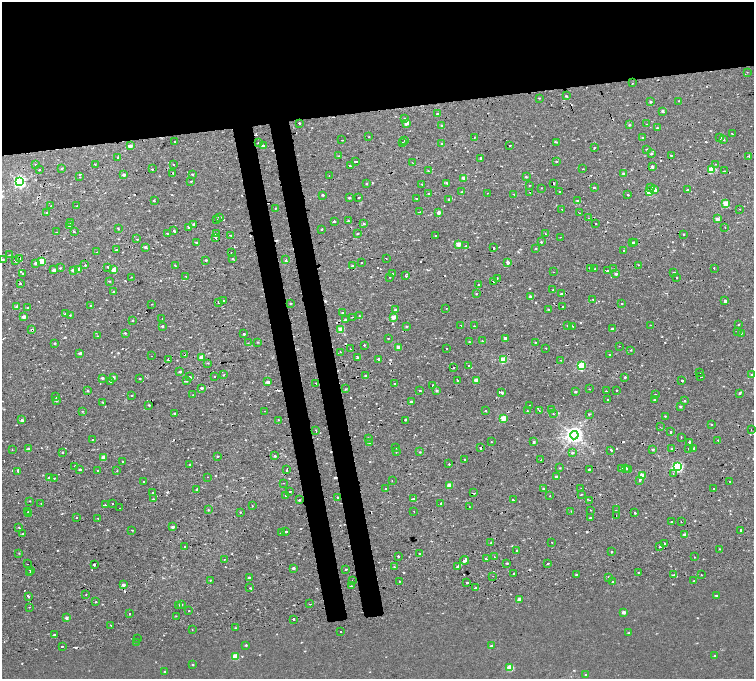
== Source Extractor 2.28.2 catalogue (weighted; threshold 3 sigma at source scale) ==
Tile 2 of 4 x 4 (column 2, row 1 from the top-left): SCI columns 1577-3079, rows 4261-5614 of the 6160 x 5854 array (HDU 1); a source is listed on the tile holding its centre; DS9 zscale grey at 2 x 2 block average (1 PNG px = mean of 2 x 2 image px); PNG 756 x 681 px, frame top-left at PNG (2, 2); each listed source drawn as its Kron ellipse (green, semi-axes under 4 px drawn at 4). Shown black and unused: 21% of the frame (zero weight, under 2 of 4 exposures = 6% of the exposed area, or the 3 px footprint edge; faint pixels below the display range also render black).
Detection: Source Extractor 2.28.2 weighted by HDU 2 'WHT'; one run over the whole footprint, this tile lists its part. Background 0.00157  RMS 0.0035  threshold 0.0158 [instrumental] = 3 sigma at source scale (4.5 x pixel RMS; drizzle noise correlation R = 1.50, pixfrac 1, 0.0396/0.0396 arcsec/px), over >= 5 px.
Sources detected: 674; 86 cosmic-ray / hot-pixel residue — neither listed nor drawn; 1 coinciding with a brighter row at this scale — not listed separately; of the other 587, all 500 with FLUX_AUTO >= 0.451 (the completeness limit of this list) listed and drawn (87 fainter detections not listed), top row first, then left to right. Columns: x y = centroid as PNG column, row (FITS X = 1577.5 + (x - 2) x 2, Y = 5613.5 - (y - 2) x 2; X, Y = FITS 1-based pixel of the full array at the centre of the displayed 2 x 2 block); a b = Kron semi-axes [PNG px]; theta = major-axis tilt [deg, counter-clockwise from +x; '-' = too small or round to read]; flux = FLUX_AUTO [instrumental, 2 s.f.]
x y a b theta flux
747 72 2 2 - 1.1
632 83 2 2 - 4.8
567 96 3 2 - 0.52
539 98 3 2 - 0.48
679 101 2 2 - 0.97
651 102 2 2 - 1.3
663 111 2 2 - 4.5
437 114 3 2 - 1.9
405 119 2 2 - 8.1
299 123 2 2 - 2.2
406 123 2 2 - 7.6
647 124 2 2 - 2.5
441 125 2 2 - 2.7
629 125 3 2 - 0.8
657 128 3 2 - 1.1
732 133 2 2 - 1.8
369 137 2 2 - 0.48
474 137 2 2 - 3.6
643 137 3 2 - 0.93
720 138 2 2 - 1.8
342 140 2 2 - 2.1
405 140 2 2 - 2.7
723 140 3 3 - 0.63
174 141 2 2 - 1.9
402 142 2 2 - 3.7
557 142 3 2 - 0.64
259 143 2 2 - 1.4
442 144 2 2 - 0.5
130 146 2 2 - 5.4
263 146 3 2 - 1.5
510 146 2 2 - 4.2
594 148 2 2 - 2.8
646 149 2 2 - 0.61
651 154 3 2 - 0.94
339 156 3 2 - 0.56
671 156 2 2 - 0.8
749 156 2 2 - 2.1
118 158 3 2 - 1.9
481 158 3 2 - 1.3
356 161 3 2 - 9.9
556 161 3 2 - 0.59
413 163 2 2 - 0.46
36 164 2 2 - 0.47
95 164 2 2 - 1.8
716 164 2 2 - 0.52
173 165 2 2 - 1.5
350 166 2 2 - 17
652 166 3 2 - 3.7
62 168 2 2 - 0.88
152 169 2 2 - 0.56
583 169 2 2 - 1.2
39 170 2 2 - 1.7
712 170 3 3 - 25
429 171 2 2 - 0.59
724 171 2 2 - 0.52
173 173 2 2 - 1.4
624 173 3 3 - 0.91
192 174 2 2 - 0.69
124 175 2 2 - 1.9
329 176 2 2 - 2.2
80 177 2 2 - 0.85
526 177 3 2 - 0.76
464 178 2 2 - 5.7
191 181 3 2 - 0.47
20 182 4 3 - 170
367 183 2 2 - 2.9
447 183 2 2 - 1.3
554 183 2 2 - 5.4
422 184 2 2 - 0.49
530 185 2 2 - 3.5
651 187 2 2 - 2.1
542 188 2 2 - 0.7
594 188 2 2 - 2
654 189 4 2 - 19
687 190 2 2 - 3.2
462 192 3 2 - 0.48
530 192 2 2 - 1
559 192 2 2 - 1.8
649 192 3 2 - 23
428 193 2 2 - 0.74
488 193 2 2 - 1.3
514 194 2 2 - 0.47
628 194 2 2 - 2.3
323 195 2 2 - 1.6
359 197 2 2 - 2.2
349 198 2 2 - 0.89
416 199 2 2 - 1.1
449 199 2 2 - 0.92
154 200 2 2 - 7.4
578 201 3 2 - 1.1
725 203 2 2 - 15
51 206 2 2 - 0.61
77 206 2 2 - 3.8
275 208 2 2 - 1.9
562 209 2 2 - 0.96
740 209 2 2 - 0.55
420 212 3 2 - 0.5
439 212 4 2 - 3.3
47 213 2 2 - 12
580 213 2 2 - 2.3
219 217 3 3 - 0.82
589 218 2 2 - 3.6
217 219 2 2 - 0.96
717 219 2 2 - 5.9
334 221 2 2 - 4.3
348 221 2 2 - 0.79
71 222 3 2 - 0.65
364 223 2 2 - 2.8
194 224 2 2 - 2
595 224 2 2 - 2.4
69 226 2 2 - 4.1
725 227 2 2 - 0.81
118 228 2 2 - 1.2
189 228 2 2 - 17
322 229 2 2 - 4.3
174 230 2 2 - 12
57 232 2 2 - 2.6
74 232 2 2 - 2.7
167 234 2 2 - 1.2
216 234 3 3 - 0.9
358 234 2 2 - 0.8
545 234 3 3 - 0.72
683 234 2 2 - 0.94
230 235 3 2 - 2.8
436 236 2 2 - 2.5
215 237 2 2 - 3.4
560 237 2 2 - 0.94
137 239 2 2 - 2
196 242 2 2 - 2.6
541 242 2 2 - 2.1
634 242 2 2 - 4.3
632 243 2 2 - 1.4
458 244 2 2 - 9.2
466 246 2 2 - 0.74
145 247 3 2 - 1.5
494 248 2 2 - 1.9
536 248 2 2 - 0.5
116 250 3 2 - 0.59
624 250 2 2 - 0.75
97 252 2 2 - 1.7
231 252 2 2 - 0.89
9 255 3 2 - 0.49
386 258 2 2 - 1.3
3 259 3 3 - 0.96
19 259 3 2 - 5.9
233 259 2 2 - 2.2
206 260 2 2 - 1
286 260 2 2 - 2.4
15 261 3 2 - 1.4
42 261 3 3 - 20
508 262 2 2 - 3.1
35 263 2 2 - 2.2
361 263 2 2 - 1.7
85 265 2 2 - 2.2
638 265 2 2 - 0.94
175 266 3 2 - 0.47
353 266 2 2 - 1.5
108 267 3 2 - 0.79
60 268 2 2 - 1.6
590 268 3 2 - 2.6
714 268 2 2 - 1.9
79 269 3 3 - 3.3
595 269 2 2 - 1
613 269 2 2 - 0.83
54 270 2 2 - 4
73 270 2 2 - 4.1
114 270 2 2 - 12
607 271 2 2 - 2.7
554 272 2 2 - 1.4
674 272 3 2 - 0.72
23 274 3 2 - 6
393 274 2 2 - 2.9
616 274 3 2 - 1.6
186 276 2 2 - 0.91
406 276 2 2 - 4.5
131 277 2 2 - 1.2
390 277 2 2 - 0.73
497 278 2 2 - 0.95
677 278 2 2 - 0.83
110 281 2 2 - 0.91
494 281 2 2 - 6.5
20 284 2 2 - 2.8
479 284 2 2 - 3.6
553 290 2 2 - 0.5
114 292 2 2 - 12
476 294 2 2 - 0.5
561 294 2 2 - 12
530 297 3 3 - 1.6
224 300 2 2 - 0.48
593 300 2 2 - 1.7
725 301 4 3 - 1.5
219 302 2 2 - 2.1
290 303 2 2 - 0.53
152 304 2 2 - 0.95
622 304 2 2 - 0.52
90 306 2 2 - 1.3
17 307 2 2 - 5.9
562 307 2 2 - 2.9
27 308 2 2 - 0.45
446 308 2 2 - 2.4
549 309 2 2 - 0.51
395 310 3 3 - 1.1
343 313 3 2 - 1.1
65 314 3 3 - 1.1
70 315 2 2 - 0.54
359 316 2 2 - 1.8
24 317 2 2 - 5.1
353 317 3 2 - 0.89
394 317 2 2 - 7.7
162 318 2 2 - 2
132 320 3 2 - 0.55
345 320 3 2 - 6.1
739 324 2 2 - 1.4
461 325 2 2 - 1.1
651 325 2 2 - 0.69
162 326 2 2 - 0.98
406 326 3 3 - 0.67
474 326 2 2 - 0.83
568 326 2 2 - 0.54
572 326 2 2 - 2.4
612 329 2 2 - 0.86
32 330 3 2 - 1.4
341 330 3 2 - 18
737 331 2 2 - 0.49
125 333 2 2 - 0.7
741 333 3 2 - 0.61
244 334 2 2 - 1.6
98 336 2 2 - 0.47
388 338 2 2 - 0.99
505 338 2 2 - 2.2
482 341 2 2 - 0.61
257 342 3 2 - 0.6
469 342 3 2 - 0.82
535 342 3 2 - 0.52
55 343 2 2 - 0.69
248 343 2 2 - 0.6
364 345 2 2 - 1.6
619 346 2 2 - 0.62
399 347 2 2 - 9.1
546 348 2 2 - 1
350 349 2 2 - 0.84
446 349 2 2 - 1.8
631 350 2 2 - 0.97
340 352 2 2 - 2.6
80 353 2 2 - 2.3
610 354 2 2 - 1.5
184 355 2 2 - 4.2
151 356 2 2 - 1.3
201 357 3 2 - 7.7
357 358 3 2 - 3.6
378 359 2 2 - 4
168 360 2 2 - 5.5
503 360 3 3 - 27
561 360 2 2 - 1.3
208 363 3 2 - 0.6
469 366 2 2 - 0.87
581 366 3 3 - 46
454 367 2 2 - 0.81
180 372 3 2 - 1.1
699 373 2 2 - 1.2
224 375 3 2 - 0.47
366 375 3 2 - 0.88
752 375 2 2 - 0.55
215 376 2 2 - 1.7
701 376 2 2 - 2.6
113 377 3 2 - 2.9
190 377 2 2 - 4.1
625 377 2 2 - 0.89
102 378 3 2 - 1.4
140 378 2 2 - 5.5
457 380 2 2 - 2.9
476 380 2 2 - 7.4
110 381 2 2 - 130
186 381 3 2 - 1
682 381 2 2 - 5.8
268 382 2 2 - 3.4
316 383 2 2 - 1.1
395 384 2 2 - 0.82
433 385 2 2 - 17
201 388 2 2 - 2.3
345 389 3 2 - 0.64
589 389 2 2 - 2.6
420 390 2 2 - 1.6
437 390 3 3 - 0.9
88 391 3 2 - 0.65
606 391 2 2 - 1.6
617 391 2 2 - 4.6
575 392 2 2 - 1
502 393 2 2 - 4.1
740 393 4 2 - 0.92
655 394 2 2 - 1
131 395 2 2 - 0.79
193 395 2 2 - 0.62
55 397 3 2 - 2.1
607 400 2 2 - 0.91
654 400 3 2 - 0.9
57 401 3 2 - 0.97
685 401 2 2 - 2.8
103 402 3 2 - 0.58
411 402 3 2 - 1.5
149 405 2 2 - 1.2
529 405 2 2 - 0.78
680 406 2 2 - 1.4
552 409 2 2 - 2.2
82 411 3 2 - 0.49
264 411 2 2 - 0.54
485 411 2 2 - 1.4
528 411 2 2 - 1.4
540 411 2 2 - 2.6
175 413 2 2 - 1.9
553 414 2 2 - 1.9
589 414 3 2 - 0.62
665 416 2 2 - 0.51
503 418 2 2 - 20
22 420 3 2 - 2.1
279 420 2 2 - 1.7
405 420 2 2 - 1.8
711 424 2 2 - 0.59
660 427 2 2 - 0.76
751 429 2 2 - 1.3
316 431 2 2 - 4.1
670 432 2 2 - 1.3
574 435 4 4 - 430
681 437 2 2 - 1.8
368 438 3 2 - 0.71
92 440 2 2 - 0.49
718 440 2 2 - 0.98
491 442 2 2 - 0.56
533 442 2 2 - 1.4
689 442 2 2 - 3.6
370 443 2 2 - 1.6
396 448 2 2 - 2
480 448 2 2 - 1.5
694 448 2 2 - 3
12 449 2 2 - 0.47
28 449 2 2 - 1.2
653 449 3 2 - 1.5
672 449 3 2 - 0.45
688 449 2 2 - 2.5
611 450 2 2 - 9.6
63 452 2 2 - 1.2
396 452 2 2 - 2.3
420 452 3 2 - 0.61
572 453 2 2 - 4.5
217 456 2 2 - 11
275 456 3 2 - 0.86
104 457 2 2 - 7.7
465 460 2 2 - 1.4
541 460 2 2 - 2.9
123 462 2 2 - 1.4
189 464 2 2 - 0.81
449 464 2 2 - 2
75 466 2 2 - 1.3
678 467 3 3 - 100
560 468 3 2 - 0.46
621 468 3 2 - 0.63
626 468 2 2 - 2.7
80 469 2 2 - 0.74
589 469 2 2 - 1.5
628 469 2 2 - 0.98
287 470 2 2 - 6.1
18 471 3 2 - 7.5
97 471 2 2 - 0.5
117 471 2 2 - 0.49
673 473 2 2 - 1.3
642 476 2 2 - 19
208 477 2 2 - 1.1
557 477 2 2 - 3.7
49 478 2 2 - 4
54 478 2 2 - 1.3
640 480 2 2 - 2.8
392 481 2 2 - 0.69
730 481 2 2 - 1
144 482 2 2 - 0.96
283 483 2 2 - 0.85
449 485 2 2 - 11
581 488 2 2 - 1.2
197 489 2 2 - 1
386 489 2 2 - 1
543 489 3 2 - 1.2
714 489 2 2 - 0.88
290 491 2 2 - 2.1
153 493 2 2 - 0.91
474 493 3 2 - 8.3
581 494 2 2 - 0.52
285 495 2 2 - 1.5
550 496 2 2 - 1.3
337 497 2 2 - 3.1
153 499 2 2 - 2.2
413 499 3 2 - 0.92
299 500 2 2 - 0.7
513 500 2 2 - 2.8
589 500 2 2 - 0.55
30 501 2 2 - 0.75
41 503 2 2 - 1.7
441 503 2 2 - 2.1
112 504 2 2 - 3
105 505 2 2 - 1.4
252 506 2 2 - 4.9
469 507 2 2 - 1.1
120 508 2 2 - 0.96
208 510 2 2 - 0.51
590 510 2 2 - 0.84
616 510 2 2 - 2.6
414 511 2 2 - 0.47
571 511 2 2 - 0.47
28 512 2 2 - 5.8
240 512 2 2 - 0.87
635 513 2 2 - 3
28 514 2 2 - 3.2
616 516 2 2 - 0.94
76 517 2 2 - 0.86
98 518 2 2 - 2.6
590 518 3 2 - 0.79
672 522 2 2 - 0.91
681 522 2 2 - 0.59
19 527 2 2 - 1.1
173 527 2 2 - 2.8
132 530 2 2 - 0.47
286 531 2 2 - 15
741 531 2 2 - 9.7
281 533 2 2 - 4.4
23 534 2 2 - 0.77
685 534 3 3 - 1.6
552 542 2 2 - 0.74
491 543 3 2 - 0.81
665 544 2 2 - 0.9
185 547 2 2 - 1.1
660 547 2 2 - 1.7
719 549 2 2 - 0.48
517 550 2 2 - 0.57
611 552 2 2 - 1.1
19 553 2 2 - 1.4
420 554 3 2 - 0.65
398 556 2 2 - 2.1
495 557 2 2 - 0.75
694 557 2 2 - 2.7
486 558 2 2 - 5.3
224 559 2 2 - 1.7
465 560 4 2 - 5.2
507 563 3 2 - 0.79
28 564 2 2 - 0.79
548 564 2 2 - 1.7
94 565 2 2 - 6.9
394 567 2 2 - 0.76
458 567 3 2 - 7.9
293 568 2 2 - 2.1
346 569 2 2 - 1.5
30 570 2 2 - 2.5
638 572 2 2 - 0.78
30 573 2 2 - 3.9
514 573 2 2 - 1.2
576 574 2 2 - 1.3
674 575 3 2 - 1.8
701 575 2 2 - 0.55
493 576 2 2 - 0.68
249 577 2 2 - 0.96
609 577 3 2 - 0.98
210 580 2 2 - 0.56
352 581 2 2 - 1.7
399 581 2 2 - 5
613 581 3 2 - 1.7
694 581 2 2 - 0.47
467 583 2 2 - 9.8
123 585 2 2 - 2.2
351 586 2 2 - 0.81
250 588 2 2 - 3.3
476 588 2 2 - 12
86 595 2 2 - 0.54
716 595 3 2 - 0.88
29 596 2 2 - 2.3
519 599 3 2 - 7.4
96 602 2 2 - 0.52
181 604 2 2 - 3.1
310 604 2 2 - 0.87
179 605 2 2 - 0.52
29 607 2 2 - 0.7
188 611 2 2 - 0.57
624 612 2 2 - 4.4
130 614 2 2 - 0.71
176 616 2 2 - 0.46
66 618 2 2 - 2.7
293 620 2 2 - 5.4
111 625 2 2 - 1.4
236 628 3 2 - 0.53
192 629 2 2 - 4
341 631 2 2 - 1.3
629 633 3 2 - 0.8
54 635 2 2 - 3.5
137 638 2 2 - 0.63
136 642 2 2 - 1.4
246 645 2 2 - 0.96
62 646 2 2 - 2.9
492 646 2 2 - 2.4
715 656 3 2 - 1.1
235 657 3 3 - 21
193 664 3 3 - 0.57
510 668 3 3 - 22
165 672 3 2 - 1.2
586 675 3 2 - 0.67
Overlapping masked pixels (flux is a lower limit): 13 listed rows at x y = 259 143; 530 192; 19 259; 590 268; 20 284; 725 301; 345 320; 32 330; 184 355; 357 358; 168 360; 480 448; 474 493
Diffuse or blended objects may show on this block-average render without a row.